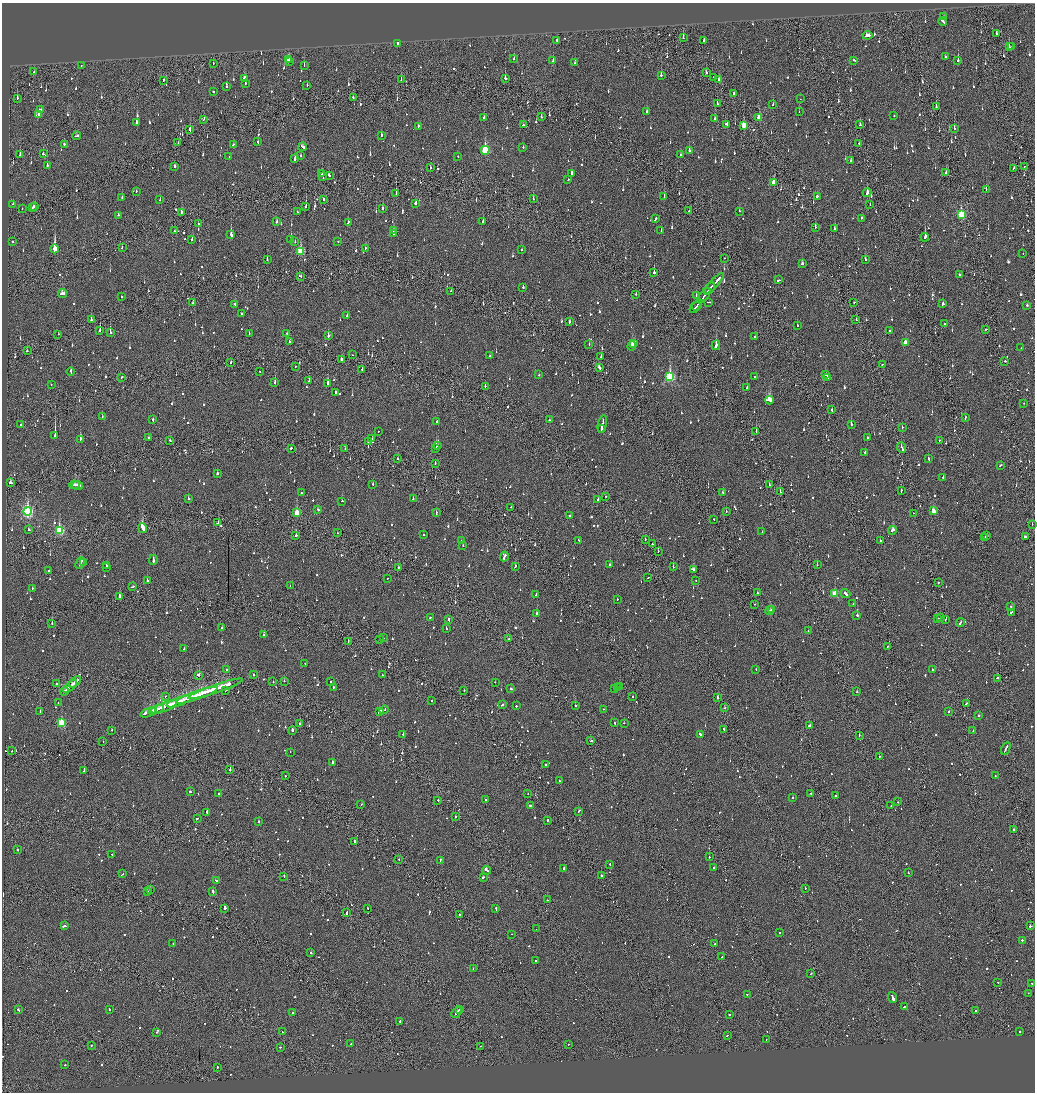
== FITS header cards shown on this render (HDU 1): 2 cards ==
NAXIS1  =                 2065
NAXIS2  =                 2180

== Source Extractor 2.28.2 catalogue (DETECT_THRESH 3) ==
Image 2065 x 2180 px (HDU 1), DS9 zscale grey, zoomed out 1/2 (1 PNG px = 2 x 2 image px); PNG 1037 x 1094 px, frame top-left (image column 1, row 2179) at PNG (2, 3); each listed source drawn as its Kron ellipse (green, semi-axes under 4 px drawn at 4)
Background -0.141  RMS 0.093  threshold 0.279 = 3 sigma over >= 5 px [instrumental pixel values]
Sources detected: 1628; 114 cannot appear on this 1/2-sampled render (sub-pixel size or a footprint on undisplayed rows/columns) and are neither listed nor drawn; of the other 1514, the 500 brightest by FLUX_AUTO listed and drawn (1014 fainter detections omitted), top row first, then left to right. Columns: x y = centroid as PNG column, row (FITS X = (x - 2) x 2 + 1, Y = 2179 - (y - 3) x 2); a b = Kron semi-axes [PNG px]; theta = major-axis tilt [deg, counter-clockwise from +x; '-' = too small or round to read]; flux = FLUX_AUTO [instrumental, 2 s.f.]
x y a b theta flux
943 17 2 1 - 72
943 21 4 2 - 240
996 33 3 2 - 110
867 35 5 2 - 160
683 38 3 2 - 190
557 40 2 2 - 65
704 41 3 2 - 200
398 43 2 2 - 150
1009 47 3 2 - 170
1012 47 2 2 - 74
945 57 2 2 - 210
514 59 2 2 - 87
288 60 3 2 - 73
553 60 2 2 - 150
854 60 3 2 - 97
958 60 3 2 - 180
289 61 2 2 - 71
213 63 3 1 - 85
575 63 3 2 - 67
81 65 2 2 - 110
304 66 3 1 - 110
34 72 2 1 - 440
706 73 3 2 - 70
661 75 3 2 - 280
714 77 2 2 - 70
505 78 2 2 - 410
244 79 4 3 - 230
164 80 3 1 - 81
401 80 2 1 - 59
719 80 3 2 - 230
245 83 2 2 - 95
307 85 2 2 - 59
227 87 2 2 - 68
213 92 2 2 - 120
733 93 4 1 - 240
353 97 3 2 - 110
17 98 2 2 - 140
800 99 2 2 - 62
717 104 3 2 - 220
773 104 2 2 - 78
936 107 3 1 - 190
41 110 3 2 - 110
647 112 2 2 - 120
799 112 2 2 - 63
39 114 3 2 - 170
894 116 2 2 - 58
484 117 2 2 - 70
541 117 2 2 - 110
759 118 4 2 - 300
204 119 2 1 - 120
715 119 3 2 - 180
136 122 2 2 - 210
726 124 3 2 - 92
523 125 2 2 - 65
744 125 3 2 - 360
860 125 3 2 - 68
418 126 2 2 - 200
954 128 3 2 - 66
190 130 3 2 - 93
381 135 2 2 - 90
76 136 4 2 - 150
178 142 2 1 - 64
258 142 3 2 - 58
859 143 2 2 - 87
64 144 2 2 - 120
233 145 2 2 - 66
303 147 4 2 - 220
523 147 2 2 - 68
485 150 4 3 - 1100
689 150 2 2 - 300
43 154 2 2 - 110
20 155 3 2 - 64
680 155 3 2 - 56
301 156 2 2 - 90
458 156 2 2 - 65
229 157 2 2 - 76
295 159 3 2 - 160
851 161 4 2 - 120
47 165 2 2 - 110
175 166 3 2 - 59
1024 166 2 1 - 56
431 168 3 2 - 60
1013 168 3 2 - 69
322 173 4 2 - 670
946 173 2 2 - 200
572 174 2 2 - 160
329 175 3 2 - 170
322 177 3 1 - 490
568 179 2 2 - 72
774 183 4 2 - 320
986 189 2 2 - 79
136 191 2 2 - 65
867 193 4 2 - 650
396 194 3 1 - 86
664 196 2 1 - 87
817 196 2 2 - 74
122 198 3 2 - 110
323 199 2 2 - 200
533 199 3 2 - 58
160 200 2 2 - 92
415 203 2 2 - 330
13 204 2 2 - 60
870 205 2 1 - 63
35 206 2 2 - 390
306 206 3 2 - 220
33 207 2 2 - 110
22 208 2 1 - 56
382 208 3 2 - 89
689 211 2 2 - 90
739 211 2 2 - 74
181 212 4 2 - 130
297 212 2 2 - 87
118 215 2 2 - 83
961 215 4 3 - 1200
861 218 3 2 - 72
655 219 4 2 - 180
277 222 2 2 - 110
348 222 3 2 - 99
483 222 3 2 - 68
198 224 2 2 - 77
815 227 3 2 - 63
834 229 3 2 - 110
394 230 2 2 - 77
661 230 2 2 - 71
174 231 2 2 - 88
393 233 2 2 - 390
231 235 3 2 - 350
925 237 4 2 - 630
192 239 3 2 - 100
291 239 2 2 - 93
13 241 2 2 - 190
295 241 2 2 - 91
338 242 2 2 - 94
122 248 2 2 - 100
365 248 3 2 - 57
54 249 4 2 - 22000
522 250 2 2 - 160
301 251 4 3 - 730
1023 253 2 1 - 56
724 258 2 1 - 57
267 260 2 2 - 68
865 260 3 2 - 130
802 263 3 2 - 83
654 273 2 2 - 230
959 275 2 2 - 66
300 276 3 2 - 72
778 280 3 2 - 120
714 283 13 2 48 730
523 287 2 2 - 100
709 289 7 2 51 450
451 291 2 1 - 79
62 293 4 3 - 200
636 294 2 2 - 59
696 295 3 2 - 69
704 295 8 2 52 340
121 297 2 2 - 190
709 302 4 2 - 120
854 302 2 2 - 110
193 303 3 2 - 71
235 304 2 2 - 94
943 304 3 2 - 91
697 305 6 2 54 240
1027 305 2 2 - 110
695 307 6 1 51 220
241 314 2 2 - 110
347 316 2 2 - 150
91 320 2 2 - 220
856 320 2 1 - 55
569 322 2 2 - 150
945 323 2 1 - 61
797 325 2 2 - 59
986 329 2 2 - 76
100 330 3 2 - 260
890 331 2 2 - 66
110 333 3 1 - 2000
249 333 2 2 - 74
287 333 2 2 - 59
58 334 2 2 - 58
328 336 3 2 - 150
755 336 2 2 - 190
290 342 3 2 - 82
634 343 3 2 - 170
905 343 3 2 - 180
589 344 2 2 - 74
716 345 5 2 - 730
632 346 5 2 - 210
1021 348 2 1 - 61
27 351 3 2 - 120
352 355 2 1 - 62
490 356 2 2 - 110
601 357 2 2 - 96
342 359 3 2 - 78
1005 361 2 2 - 490
231 363 2 2 - 64
882 364 2 1 - 59
295 366 2 2 - 180
599 368 3 2 - 160
362 370 3 1 - 92
260 371 2 2 - 110
71 372 4 2 - 200
539 375 2 2 - 82
826 375 2 2 - 100
122 377 2 2 - 120
670 377 4 3 - 1600
754 377 3 2 - 100
827 378 3 2 - 130
309 381 2 2 - 63
275 382 2 2 - 260
328 384 2 2 - 210
51 385 2 1 - 160
485 386 2 2 - 92
747 387 2 2 - 59
335 392 2 2 - 200
770 400 4 3 - 890
1024 403 2 2 - 63
832 410 3 2 - 56
102 417 2 2 - 78
965 418 3 2 - 81
153 419 2 2 - 130
549 420 2 2 - 60
437 422 2 2 - 86
602 424 9 2 77 380
851 424 2 2 - 140
20 425 3 1 - 220
902 427 2 2 - 66
601 429 2 2 - 100
379 431 2 1 - 82
756 431 2 2 - 170
55 435 3 2 - 2700
148 438 2 2 - 310
868 438 2 2 - 59
80 439 3 2 - 250
372 439 2 2 - 90
939 440 2 1 - 61
170 441 2 2 - 150
368 442 2 2 - 62
437 446 2 2 - 97
291 448 2 2 - 160
345 448 2 1 - 56
436 448 2 2 - 310
902 448 5 2 - 180
865 452 2 2 - 310
397 458 2 2 - 110
929 459 3 2 - 86
435 464 2 1 - 160
1000 465 3 2 - 100
217 474 2 2 - 170
943 477 2 2 - 190
10 483 3 2 - 150
373 484 2 2 - 58
74 485 5 2 - 170
77 485 6 2 -8 190
769 485 2 1 - 410
901 491 2 2 - 68
723 492 2 2 - 65
780 492 2 1 - 130
301 493 2 2 - 62
606 496 2 2 - 57
188 498 2 2 - 110
413 499 2 2 - 71
598 500 3 2 - 140
342 501 2 2 - 56
511 507 2 2 - 150
318 510 3 2 - 110
27 511 4 3 - 2900
726 511 2 2 - 63
933 511 3 2 - 190
297 513 4 3 - 550
436 513 3 2 - 100
913 513 2 1 - 57
570 515 2 2 - 180
714 519 2 2 - 140
218 523 3 1 - 170
1032 524 2 1 - 71
143 528 5 2 - 1800
29 530 2 2 - 87
892 530 4 2 - 890
59 531 4 3 - 1200
762 532 2 2 - 110
337 533 2 2 - 58
296 535 2 2 - 110
423 535 2 2 - 63
986 536 2 2 - 110
985 537 2 2 - 120
1025 537 3 2 - 130
645 539 2 1 - 76
462 540 2 2 - 74
578 540 2 2 - 120
880 541 2 2 - 130
652 544 2 2 - 82
463 545 2 2 - 67
658 551 2 2 - 81
504 556 5 2 - 200
153 560 5 2 - 380
80 563 6 2 65 440
84 563 2 2 - 91
610 564 2 2 - 70
107 565 2 2 - 140
817 565 2 1 - 63
515 566 3 2 - 79
673 567 2 1 - 180
106 568 3 2 - 130
398 568 3 2 - 89
693 570 3 3 - 170
48 571 2 2 - 88
648 577 2 1 - 91
387 578 2 2 - 65
696 580 2 2 - 65
147 581 2 2 - 570
938 582 2 1 - 61
290 585 2 2 - 56
133 587 3 1 - 110
32 589 2 2 - 63
757 593 3 2 - 900
835 594 3 3 - 550
845 594 5 2 - 550
536 595 2 2 - 59
119 596 3 2 - 760
617 599 2 2 - 75
755 604 2 2 - 67
853 604 2 2 - 59
1011 606 2 2 - 81
771 609 3 1 - 95
769 611 4 2 - 95
1011 612 3 2 - 130
537 613 2 2 - 140
857 615 2 2 - 530
430 617 2 2 - 74
937 618 4 2 - 210
941 618 3 2 - 150
946 619 3 2 - 78
449 620 3 2 - 73
960 622 4 2 - 150
52 623 2 2 - 89
222 627 2 2 - 76
446 628 3 2 - 79
808 631 2 1 - 130
264 635 2 2 - 260
383 638 2 2 - 60
509 638 2 1 - 160
379 639 2 2 - 120
348 641 2 2 - 110
887 646 2 1 - 57
184 648 2 2 - 89
305 664 2 2 - 89
756 669 2 2 - 55
227 670 2 2 - 59
932 670 3 2 - 130
198 675 2 2 - 380
254 675 2 2 - 120
382 675 2 2 - 65
997 678 2 2 - 89
284 681 2 2 - 61
331 681 2 2 - 250
75 682 7 2 41 390
273 682 2 2 - 62
495 682 2 2 - 84
56 684 2 1 - 130
70 686 8 2 40 400
620 686 3 2 - 170
333 687 2 2 - 56
617 687 2 1 - 76
215 689 29 2 19 4200
511 689 2 2 - 70
615 689 2 2 - 64
226 690 2 2 - 100
464 690 2 2 - 86
64 691 5 2 - 210
857 692 2 2 - 170
197 695 22 2 19 3500
165 696 2 1 - 62
633 697 2 2 - 56
718 698 2 2 - 200
432 700 2 2 - 130
179 702 13 2 20 1700
58 703 3 2 - 72
966 704 4 2 - 170
503 705 2 2 - 120
575 705 2 2 - 280
516 706 2 2 - 230
163 707 16 2 22 3400
724 708 2 2 - 72
158 709 7 1 19 1100
603 709 2 2 - 61
384 710 5 2 - 180
153 711 2 2 - 480
379 711 4 2 - 360
40 712 2 1 - 260
148 712 9 2 20 1300
949 712 2 2 - 110
979 715 2 2 - 160
61 723 3 3 - 1100
300 723 2 2 - 61
614 723 2 2 - 84
624 723 2 2 - 57
809 726 3 2 - 120
724 729 2 2 - 87
111 730 2 2 - 63
292 730 3 2 - 600
973 731 2 2 - 55
403 734 2 2 - 87
700 734 3 2 - 440
859 735 2 1 - 110
103 741 2 2 - 71
591 741 2 2 - 92
1006 748 6 2 61 280
12 751 2 1 - 220
290 752 2 2 - 100
879 756 2 2 - 99
332 762 3 2 - 170
546 764 3 2 - 130
230 770 2 1 - 260
84 771 2 2 - 480
285 776 2 2 - 58
995 776 2 2 - 77
560 781 2 2 - 87
190 792 2 2 - 64
811 793 2 2 - 110
218 794 2 2 - 64
528 794 2 1 - 65
836 796 2 2 - 200
792 798 2 1 - 210
438 800 2 2 - 120
485 800 2 2 - 100
898 802 2 2 - 59
361 804 2 1 - 99
530 805 2 2 - 170
891 806 2 1 - 170
578 811 3 2 - 250
207 812 3 2 - 240
455 817 2 2 - 63
197 818 3 2 - 100
547 820 2 2 - 220
258 821 2 1 - 240
1014 830 2 2 - 300
355 842 3 2 - 130
17 850 2 2 - 120
112 854 2 2 - 65
709 857 2 2 - 320
399 859 2 2 - 85
440 860 3 2 - 130
610 864 2 2 - 110
713 867 2 2 - 130
564 868 4 2 - 110
486 870 4 2 - 640
908 873 2 2 - 100
123 874 2 2 - 56
284 876 2 1 - 110
601 876 2 2 - 490
483 877 3 2 - 150
216 880 4 2 - 110
805 888 2 2 - 74
150 889 2 2 - 190
147 891 2 2 - 150
213 891 3 2 - 160
547 900 2 2 - 77
224 908 2 2 - 1000
368 908 2 2 - 110
496 909 3 2 - 120
347 913 4 2 - 160
459 914 2 2 - 70
64 926 3 2 - 120
1030 926 2 2 - 770
536 929 2 1 - 71
779 933 2 2 - 180
512 934 2 1 - 61
1022 940 2 2 - 360
173 943 2 2 - 59
715 944 3 2 - 150
311 953 2 2 - 190
722 957 3 2 - 110
535 961 2 2 - 110
473 969 2 1 - 110
811 973 2 1 - 88
998 982 2 1 - 86
1032 983 2 1 - 220
1028 993 2 2 - 100
747 994 2 2 - 76
892 997 5 2 - 1600
904 1007 3 2 - 300
109 1009 2 2 - 110
18 1010 2 2 - 150
459 1010 2 1 - 100
975 1011 2 2 - 290
457 1012 6 2 48 270
293 1013 2 2 - 56
729 1014 2 2 - 100
400 1021 2 2 - 260
157 1032 2 2 - 72
282 1032 2 2 - 97
1020 1032 2 2 - 590
727 1035 2 2 - 74
766 1040 2 2 - 57
350 1044 2 2 - 150
568 1044 2 2 - 110
91 1045 2 2 - 97
481 1046 2 1 - 60
280 1047 2 2 - 60
65 1065 2 2 - 150
217 1067 2 2 - 99
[1014 fainter detections neither listed nor drawn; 114 sub-pixel or undisplayed-footprint detections neither listed nor drawn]